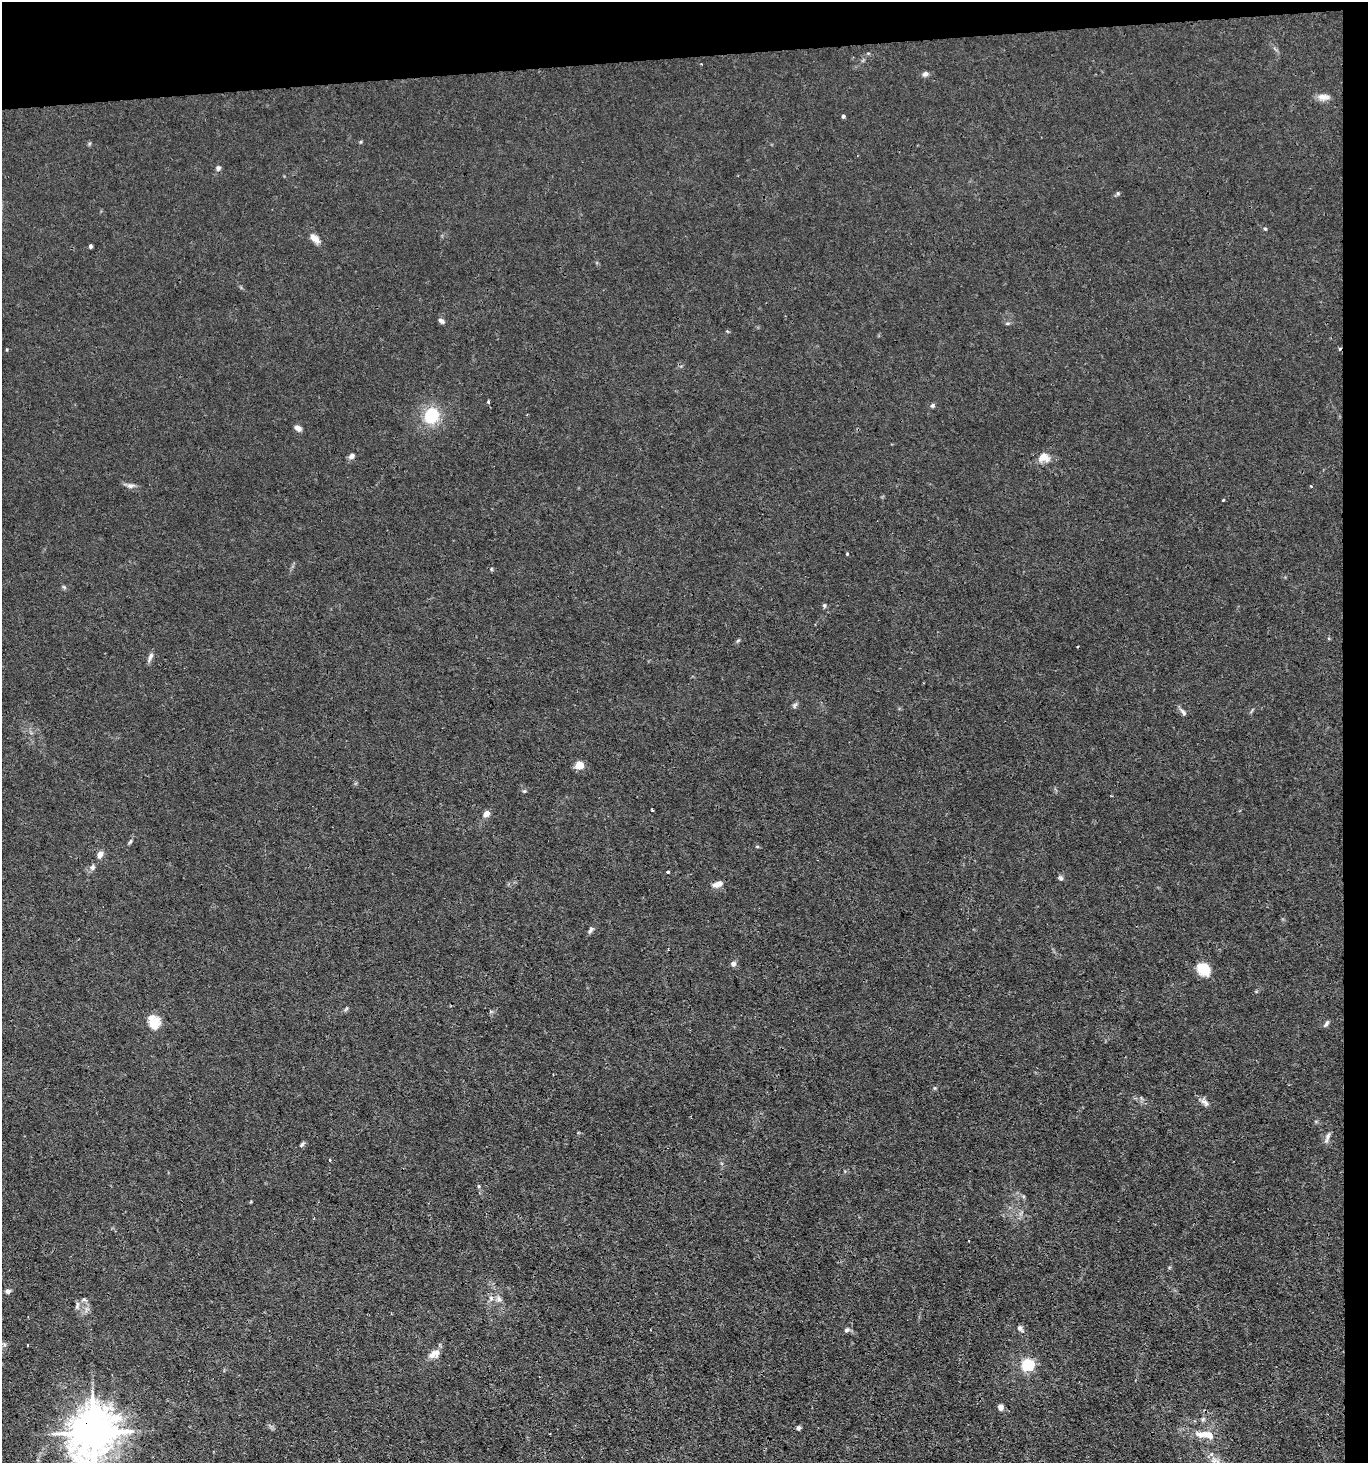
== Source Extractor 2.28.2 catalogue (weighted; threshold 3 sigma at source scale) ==
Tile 3 of 3 x 3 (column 3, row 1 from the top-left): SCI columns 2869-4234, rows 2924-4384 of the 4355 x 4384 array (HDU 1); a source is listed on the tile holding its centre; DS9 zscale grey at full resolution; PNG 1370 x 1465 px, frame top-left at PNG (2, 2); no overlay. Shown black and unused: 6% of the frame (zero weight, under 3 of 4 exposures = <1% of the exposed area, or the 3 px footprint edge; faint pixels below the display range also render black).
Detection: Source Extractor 2.28.2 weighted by HDU 2 'WHT'; one run over the whole footprint, this tile lists its part. Background 0.0192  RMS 0.0031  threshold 0.0141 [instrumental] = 3 sigma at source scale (4.5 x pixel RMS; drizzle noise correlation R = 1.50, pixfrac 1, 0.05/0.05 arcsec/px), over >= 5 px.
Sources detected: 62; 1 cosmic-ray / hot-pixel residue — not listed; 1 inside a brighter listed object's ellipse — not listed separately; the other 60 listed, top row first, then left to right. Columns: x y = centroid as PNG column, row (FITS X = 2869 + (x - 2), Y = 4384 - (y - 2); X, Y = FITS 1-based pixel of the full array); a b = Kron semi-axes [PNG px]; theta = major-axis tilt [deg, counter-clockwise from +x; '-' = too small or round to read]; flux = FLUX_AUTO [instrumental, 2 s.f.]
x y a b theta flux
925 74 8 6 20 1
1324 97 16 8 -2 2.2
843 116 4 4 - 0.62
218 168 7 6 - 0.8
1118 193 6 4 45 0.45
1265 229 5 4 - 0.35
315 238 14 8 -41 2.2
90 246 4 3 - 0.81
441 321 8 5 -34 0.88
1007 323 6 4 -18 0.41
488 402 4 4 - 0.37
932 406 6 5 - 0.64
432 416 13 11 53 16
298 428 8 6 -31 1.3
352 456 8 6 49 1.1
1044 457 15 11 -6 3.2
130 486 10 7 -4 1.3
1223 500 3 3 - 0.29
847 554 4 3 - 0.27
64 587 6 4 -44 0.44
824 605 6 4 90 0.51
738 640 6 3 21 0.39
150 657 13 5 69 1.1
795 705 8 4 44 0.65
1183 712 11 5 -50 0.93
579 765 7 7 - 4.3
652 810 3 2 - 0.49
486 813 7 5 42 2.3
130 842 7 3 54 0.5
100 855 9 6 68 1.6
92 867 8 6 73 0.87
668 872 3 3 - 0.77
1061 878 8 5 -49 0.71
718 884 13 7 15 2.1
590 930 9 5 58 0.77
733 964 7 7 - 1
1203 969 15 12 -34 6
346 1009 7 4 38 0.48
1326 1023 9 5 60 0.7
154 1024 17 13 65 4.2
1205 1103 12 7 -44 1.4
1328 1136 12 6 66 1.2
302 1145 7 5 50 0.61
330 1160 3 3 - 0.35
479 1186 5 3 - 0.35
8 1291 6 5 - 1.1
84 1299 6 5 - 0.59
499 1299 9 7 -67 1.2
77 1306 11 5 79 0.84
1020 1328 9 6 -55 0.95
846 1330 7 5 32 0.77
27 1345 3 2 - 0.28
434 1354 17 9 28 2.5
1028 1365 6 6 - 35
1001 1407 6 5 - 1.5
1203 1419 6 4 71 0.56
799 1428 5 5 - 0.59
93 1433 16 13 73 1100
1205 1435 26 9 -8 5.4
1215 1460 16 9 -23 2.6
Overlapping masked pixels (flux is a lower limit): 1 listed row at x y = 93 1433
Isophote crosses this tile's border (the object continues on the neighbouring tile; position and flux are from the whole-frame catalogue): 1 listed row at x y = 93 1433